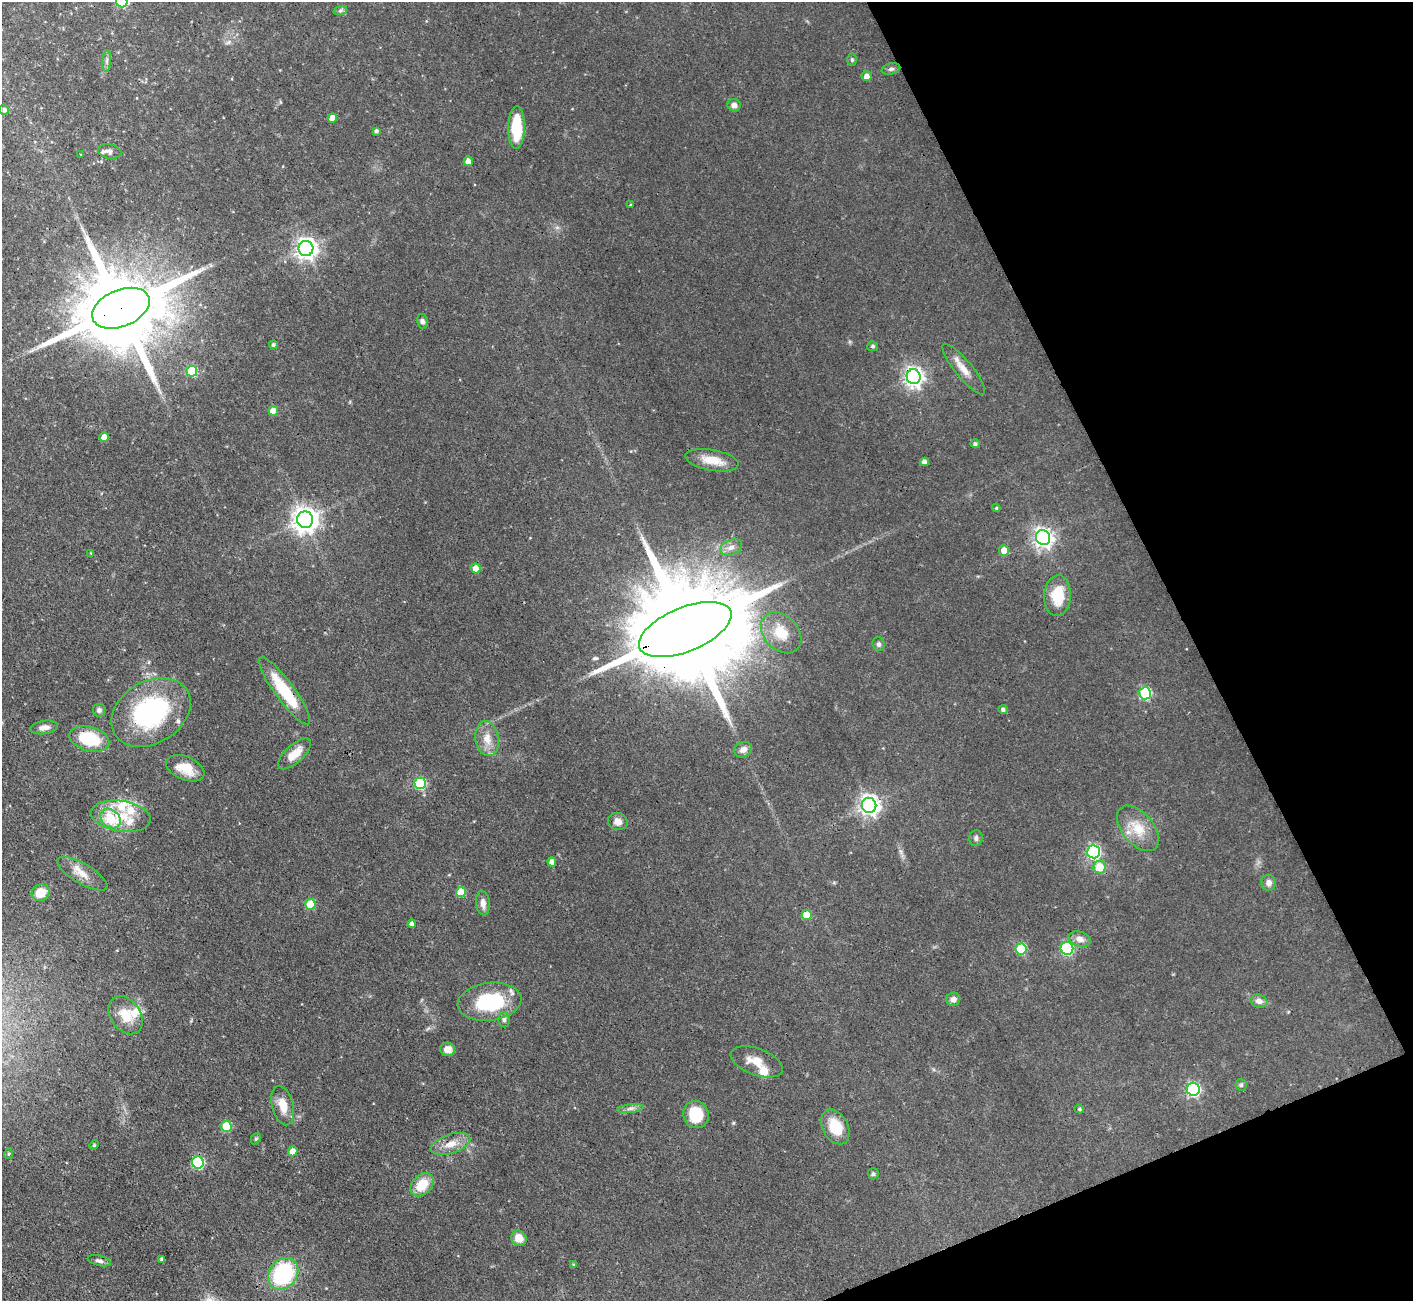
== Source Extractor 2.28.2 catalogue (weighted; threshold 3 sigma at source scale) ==
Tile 12 of 4 x 4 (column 4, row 3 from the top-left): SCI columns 4236-5646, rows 1585-2883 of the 5648 x 5633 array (HDU 1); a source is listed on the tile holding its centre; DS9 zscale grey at full resolution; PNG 1415 x 1303 px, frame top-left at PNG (2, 2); each listed source drawn as its Kron ellipse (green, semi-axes under 4 px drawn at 4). Shown black and unused: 20% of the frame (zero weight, under 3 of 4 exposures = <1% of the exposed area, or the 3 px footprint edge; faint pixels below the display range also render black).
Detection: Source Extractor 2.28.2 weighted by HDU 2 'WHT'; one run over the whole footprint, this tile lists its part. Background 0.0568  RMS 0.0043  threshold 0.0194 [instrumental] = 3 sigma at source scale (4.5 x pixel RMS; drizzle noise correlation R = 1.50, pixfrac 1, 0.05/0.05 arcsec/px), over >= 5 px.
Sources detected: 107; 8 inside a brighter listed object's ellipse — not listed separately; the other 99 listed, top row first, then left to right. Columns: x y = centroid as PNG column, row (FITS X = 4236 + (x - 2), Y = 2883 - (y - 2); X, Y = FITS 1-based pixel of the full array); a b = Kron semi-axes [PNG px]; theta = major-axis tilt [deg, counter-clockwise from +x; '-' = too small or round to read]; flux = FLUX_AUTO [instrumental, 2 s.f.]
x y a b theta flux
122 2 6 5 - 26
340 11 7 4 19 0.73
852 60 6 5 - 0.65
107 61 10 4 86 1.2
891 69 9 5 14 1.1
867 76 5 5 - 2.6
734 105 6 6 - 2
4 110 5 4 - 1.2
332 118 5 5 - 4.9
517 128 21 8 89 17
376 131 3 3 - 0.95
110 151 12 7 -12 1.5
81 155 4 3 - 0.32
468 161 5 4 - 2.9
630 205 3 3 - 0.45
306 249 7 7 - 250
121 308 30 18 22 7600
422 321 7 5 -76 1.3
273 345 4 4 - 1
873 346 5 5 - 0.81
964 369 32 8 -51 5.4
192 371 5 5 - 22
914 377 7 7 - 200
273 411 5 4 - 4.8
104 437 5 4 - 4.1
975 444 5 4 - 1
712 460 27 10 -10 7.8
924 462 4 4 - 2
996 508 4 4 - 0.47
305 520 8 8 - 410
1043 537 7 7 - 200
731 547 11 7 24 2.4
1004 550 5 5 - 4.5
91 553 4 3 - 0.32
476 568 5 4 - 6
1057 596 20 13 86 12
685 629 49 22 22 16000
781 633 23 17 -47 9.2
879 644 7 6 - 0.99
285 691 41 9 -54 21
1145 693 6 6 - 41
99 710 6 6 - 1.3
1003 710 4 4 - 1
151 712 42 31 31 60
44 727 14 6 8 2.9
89 739 20 12 -15 19
487 739 17 11 -81 5.5
743 750 9 7 27 2.5
295 754 21 9 42 6.1
185 768 20 11 -22 8.9
420 783 6 5 - 34
869 805 7 7 - 240
121 816 30 15 -8 14
110 819 11 8 -41 15
618 821 10 8 -14 3.2
1138 828 27 15 -50 10
976 838 8 6 81 1.3
1093 852 6 6 - 65
552 862 4 4 - 2.7
1100 867 6 6 - 9.1
82 874 28 10 -30 5.5
1269 883 8 7 - 2
461 892 5 5 - 10
41 893 9 8 - 7.2
483 903 12 6 -84 2.6
310 904 5 5 - 10
807 915 5 5 - 11
412 924 4 4 - 1.7
1080 939 11 7 -16 2.9
1067 948 6 6 - 32
1021 949 5 5 - 21
953 999 7 6 - 2.2
1259 1001 8 6 -14 2.3
489 1002 32 19 7 31
125 1015 21 14 -55 8.4
504 1020 7 6 - 1.2
448 1049 7 7 - 3.7
757 1062 27 13 -20 7
1241 1085 5 5 - 0.76
1193 1089 7 6 - 69
283 1106 20 10 -75 6.4
631 1108 13 4 7 1.7
1079 1109 5 4 - 0.61
696 1114 14 12 -70 15
226 1126 5 5 - 17
835 1127 18 12 -62 12
256 1139 6 4 67 0.64
451 1144 20 9 18 5.3
94 1145 5 4 - 0.53
293 1151 5 5 - 4.2
8 1154 5 3 - 0.41
198 1162 6 6 - 41
873 1174 5 5 - 0.85
422 1185 13 9 45 10
519 1238 8 7 - 5.3
162 1259 4 3 - 1.1
99 1261 12 5 -13 1.4
573 1264 4 3 - 0.39
283 1274 17 14 52 42
Overlapping masked pixels (flux is a lower limit): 2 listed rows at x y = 121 308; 685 629
Isophote crosses this tile's border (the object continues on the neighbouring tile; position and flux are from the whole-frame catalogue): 1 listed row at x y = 122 2